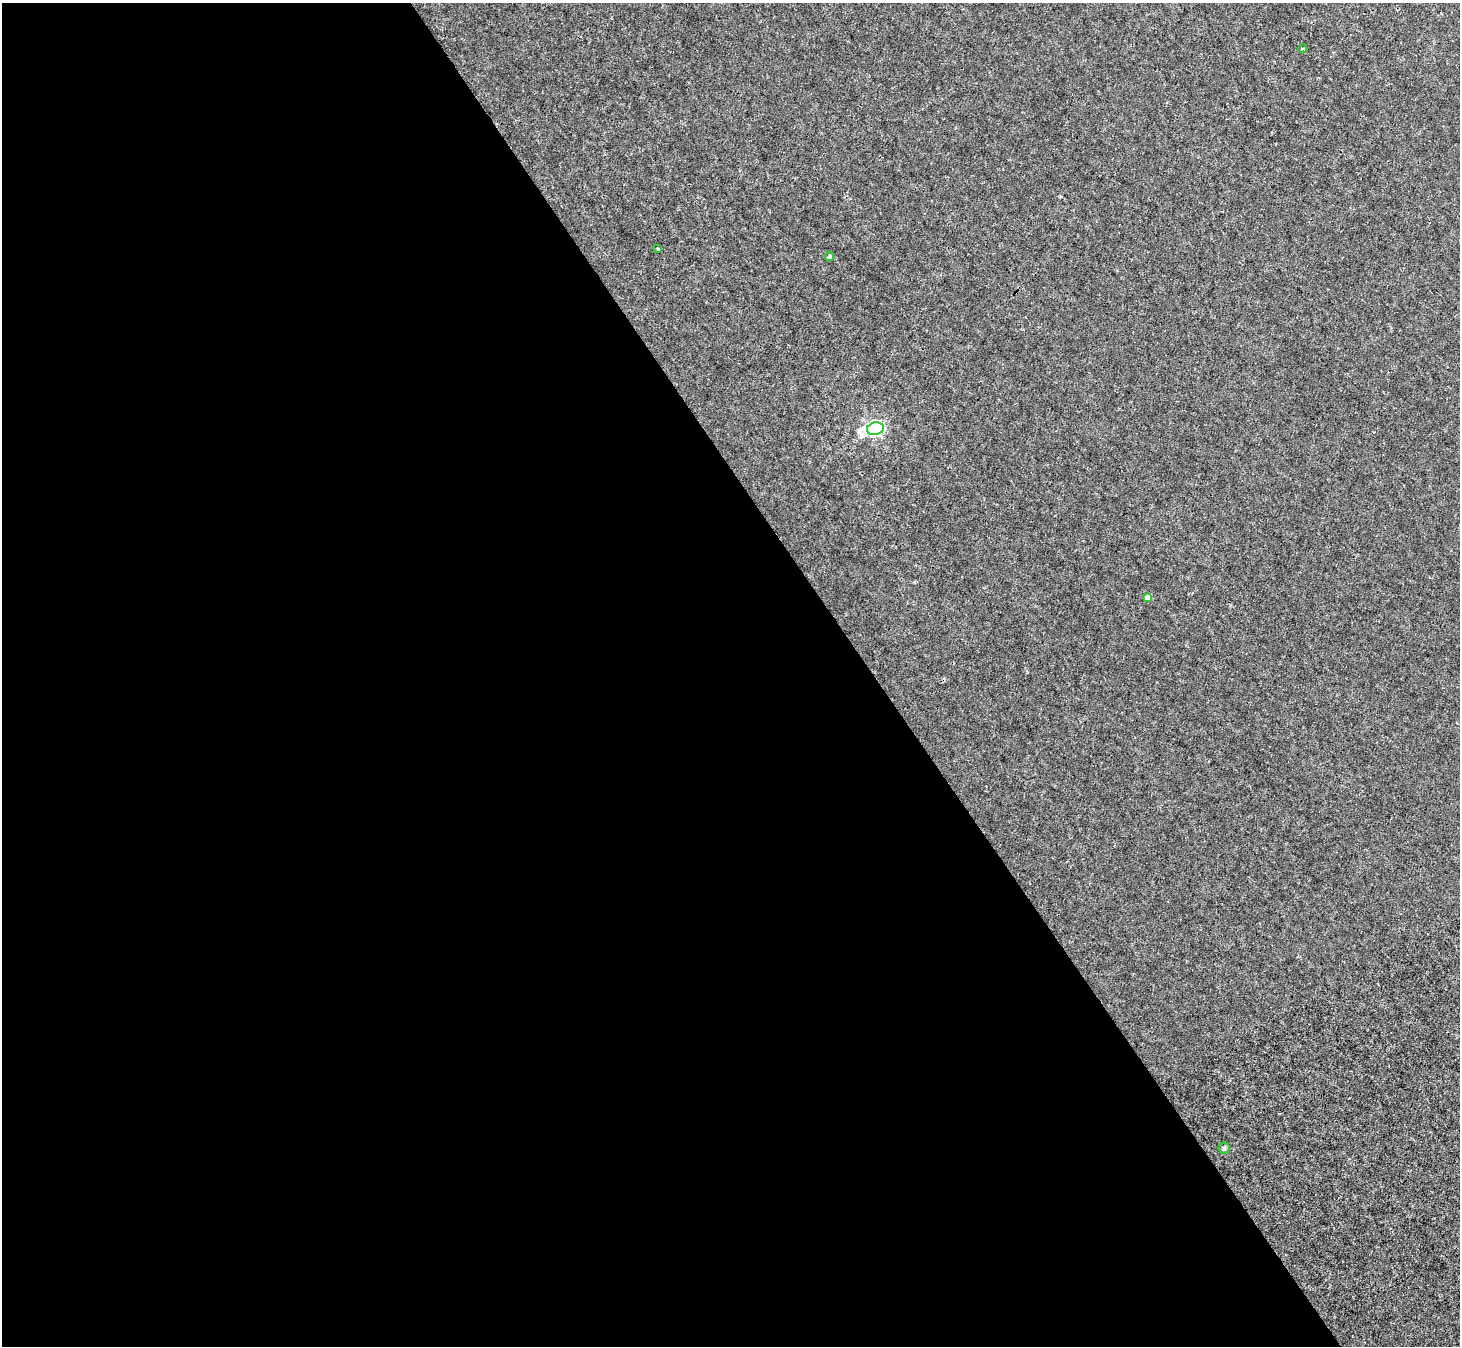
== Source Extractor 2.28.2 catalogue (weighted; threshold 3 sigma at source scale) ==
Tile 9 of 4 x 4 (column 1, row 3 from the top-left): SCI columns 3-1460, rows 1637-2980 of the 5832 x 5824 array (HDU 1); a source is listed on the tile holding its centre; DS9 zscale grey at full resolution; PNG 1462 x 1348 px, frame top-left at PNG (2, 3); each listed source drawn as its Kron ellipse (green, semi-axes under 4 px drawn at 4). Shown black and unused: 60% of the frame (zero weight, under 3 of 4 exposures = <1% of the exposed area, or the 3 px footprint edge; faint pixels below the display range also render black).
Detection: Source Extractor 2.28.2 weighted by HDU 2 'WHT'; one run over the whole footprint, this tile lists its part. Background 6.02e-04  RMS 0.0023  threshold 0.0104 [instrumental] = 3 sigma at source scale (4.5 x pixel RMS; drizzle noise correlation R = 1.50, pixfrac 1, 0.05/0.05 arcsec/px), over >= 5 px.
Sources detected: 6; all 6 listed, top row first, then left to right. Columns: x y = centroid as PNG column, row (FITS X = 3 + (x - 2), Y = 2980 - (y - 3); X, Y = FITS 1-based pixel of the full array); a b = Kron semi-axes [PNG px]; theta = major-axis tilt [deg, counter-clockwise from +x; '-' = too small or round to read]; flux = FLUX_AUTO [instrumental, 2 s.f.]
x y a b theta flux
1303 49 4 3 - 0.3
658 249 3 3 - 0.23
830 256 4 4 - 0.61
875 429 8 6 14 59
1147 598 4 4 - 1.9
1224 1148 5 5 - 0.39